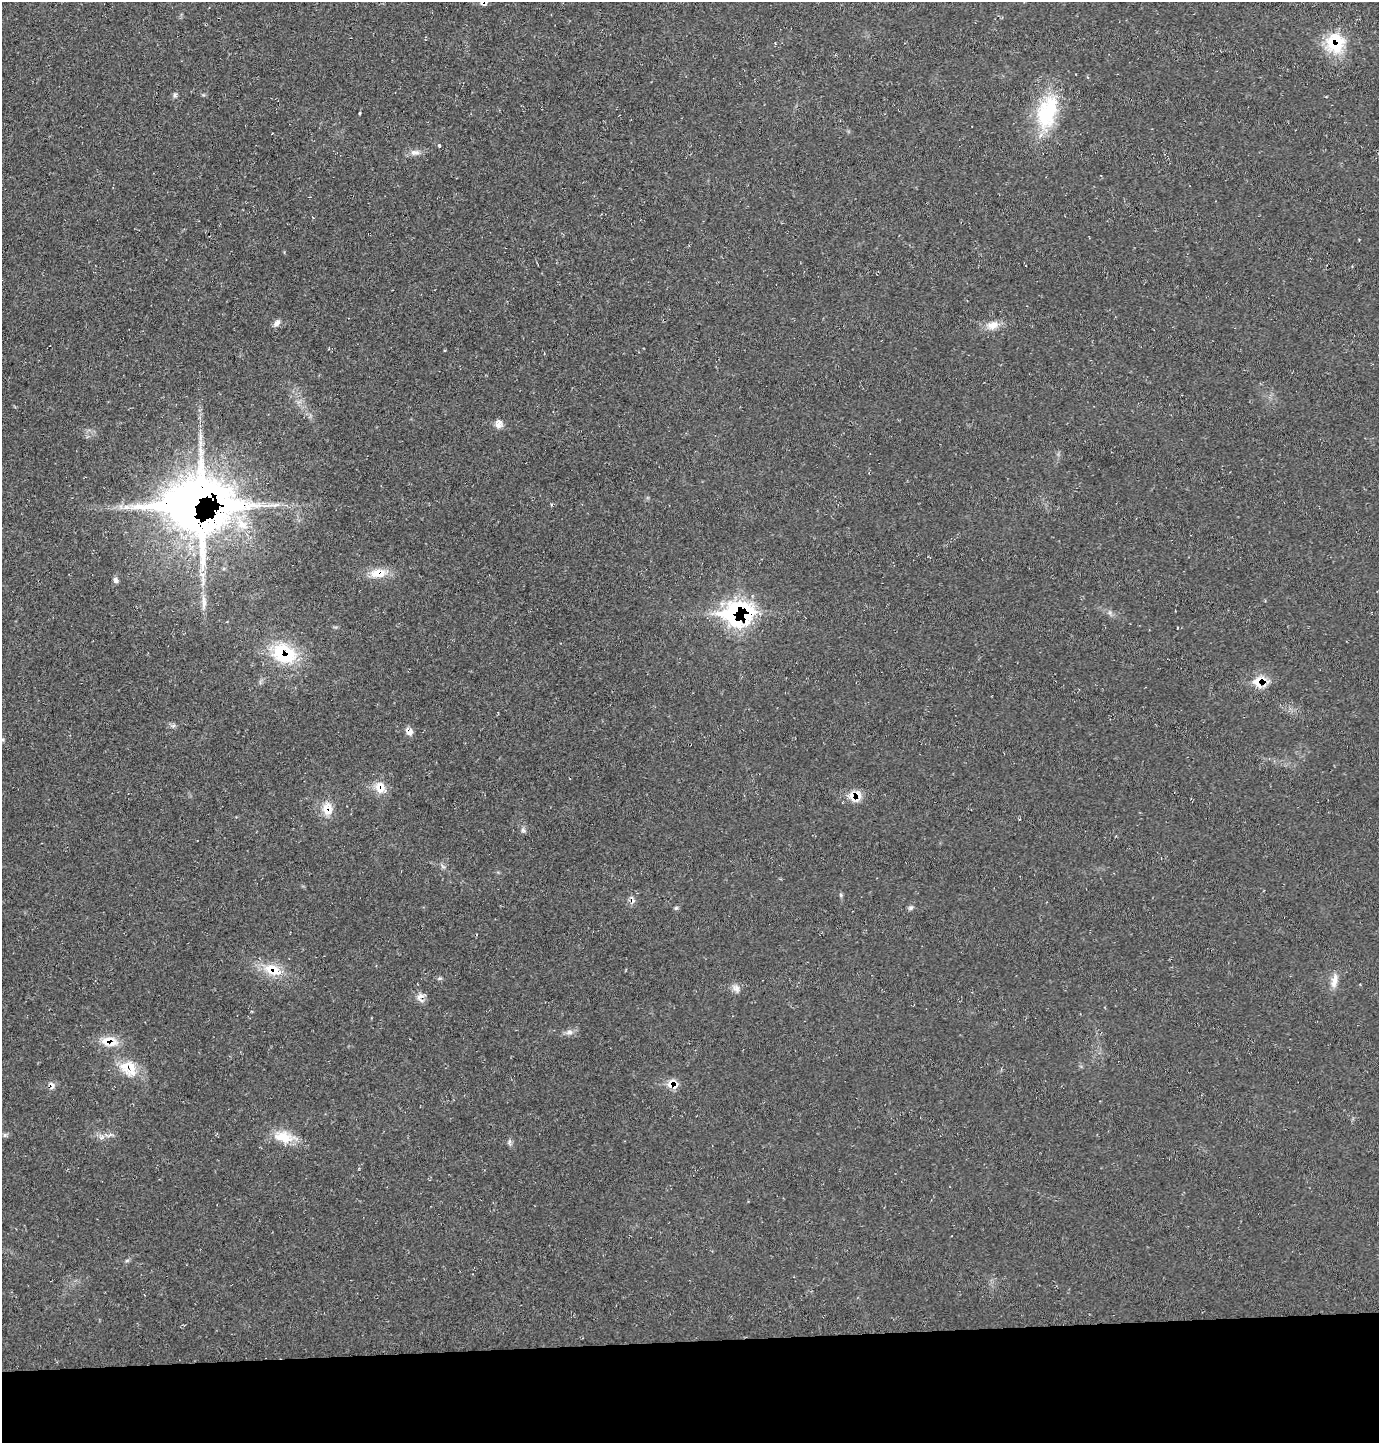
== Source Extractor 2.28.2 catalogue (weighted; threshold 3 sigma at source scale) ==
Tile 8 of 3 x 3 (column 2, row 3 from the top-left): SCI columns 1471-2847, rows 1-1441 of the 4309 x 4326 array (HDU 1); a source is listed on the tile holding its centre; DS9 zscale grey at full resolution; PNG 1381 x 1445 px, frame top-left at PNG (2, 2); no overlay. Shown black and unused: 7% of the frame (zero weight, under 2 of 3 exposures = <1% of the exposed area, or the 3 px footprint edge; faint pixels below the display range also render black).
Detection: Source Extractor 2.28.2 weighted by HDU 2 'WHT'; one run over the whole footprint, this tile lists its part. Background 0.0209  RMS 0.0061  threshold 0.0273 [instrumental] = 3 sigma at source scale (4.5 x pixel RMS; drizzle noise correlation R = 1.50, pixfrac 1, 0.05/0.05 arcsec/px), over >= 5 px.
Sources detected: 50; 1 inside a brighter object's white glare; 1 cosmic-ray / hot-pixel residue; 1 long thin detection or spike segment (spike, bleed or trail) — not listed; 6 inside a brighter listed object's ellipse — not listed separately; the other 41 listed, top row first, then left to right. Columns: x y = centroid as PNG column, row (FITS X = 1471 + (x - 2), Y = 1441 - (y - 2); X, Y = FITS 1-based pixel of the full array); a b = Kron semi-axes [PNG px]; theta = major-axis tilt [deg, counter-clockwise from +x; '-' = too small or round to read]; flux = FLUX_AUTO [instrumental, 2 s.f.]
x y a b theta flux
1334 44 30 18 -33 22
175 95 7 5 87 1.3
1047 112 47 25 72 42
413 152 9 8 - 2.7
277 323 11 7 53 2.6
992 325 16 11 18 6.5
499 424 12 10 80 3.6
191 504 56 55 - 580
127 507 12 7 1 4.2
378 573 23 13 4 11
115 580 8 6 -76 1.7
203 581 20 6 88 5.4
204 604 18 6 83 3.7
734 612 34 23 40 66
284 653 33 24 -24 36
1260 681 23 12 8 10
409 731 10 7 -44 3.7
2 739 6 4 -19 0.84
380 787 14 12 -62 8.6
857 794 12 11 - 5.8
327 809 18 14 -86 9
523 830 7 6 - 1.5
443 866 8 3 -45 1.1
841 895 5 5 - 0.89
676 908 6 5 - 0.96
910 908 7 6 - 1.5
273 970 26 14 -22 15
439 978 6 5 - 1
1334 981 20 8 77 5.2
736 988 11 9 -54 3.2
421 997 13 10 57 3.7
569 1032 10 7 10 2.6
107 1041 20 14 11 11
128 1069 36 16 -41 17
52 1085 11 7 -71 2.5
675 1085 15 8 -68 5
5 1135 7 4 18 1.1
102 1137 8 7 - 2.4
284 1137 29 14 -12 14
509 1142 8 4 71 1.2
127 1260 6 4 19 0.88
Overlapping masked pixels (flux is a lower limit): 15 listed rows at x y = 1334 44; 191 504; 378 573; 734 612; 284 653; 1260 681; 409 731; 380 787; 857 794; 327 809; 273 970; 421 997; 107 1041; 52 1085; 675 1085
Isophote crosses this tile's border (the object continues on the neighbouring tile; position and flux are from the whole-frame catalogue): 1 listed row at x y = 2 739
Unlisted compact peaks at least as high as the median listed source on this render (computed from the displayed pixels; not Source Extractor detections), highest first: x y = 439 145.